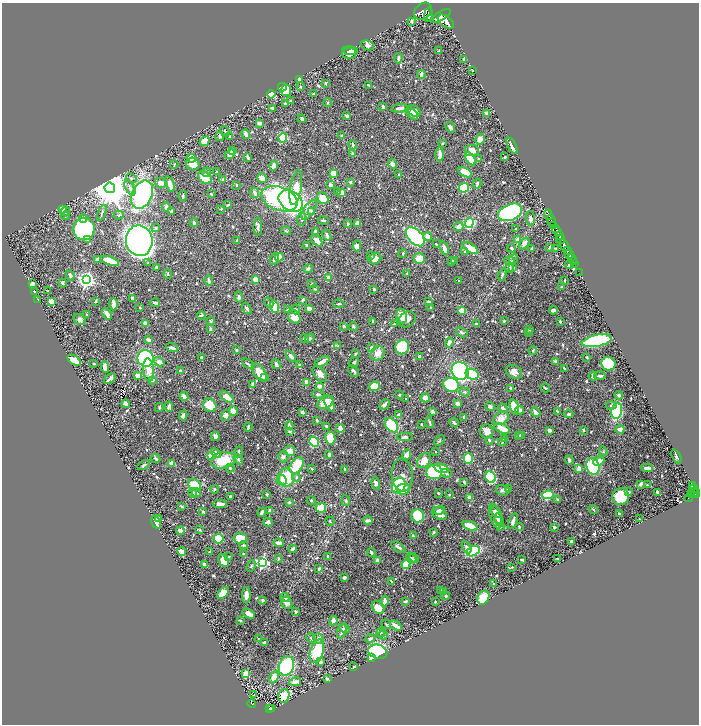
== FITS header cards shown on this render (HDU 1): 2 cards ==
NAXIS1  =                 1393
NAXIS2  =                 1444

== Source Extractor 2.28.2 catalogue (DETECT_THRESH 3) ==
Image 1393 x 1444 px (HDU 1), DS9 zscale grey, zoomed out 1/2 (1 PNG px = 2 x 2 image px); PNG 701 x 726 px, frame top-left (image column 1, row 1443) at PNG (2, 3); each listed source drawn as its Kron ellipse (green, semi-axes under 4 px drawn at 4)
Background 0.893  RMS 0.0097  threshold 0.0292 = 3 sigma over >= 5 px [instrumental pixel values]
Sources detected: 868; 27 cannot appear on this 1/2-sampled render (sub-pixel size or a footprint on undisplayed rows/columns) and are neither listed nor drawn; of the other 841, the 500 brightest by FLUX_AUTO listed and drawn (341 fainter detections omitted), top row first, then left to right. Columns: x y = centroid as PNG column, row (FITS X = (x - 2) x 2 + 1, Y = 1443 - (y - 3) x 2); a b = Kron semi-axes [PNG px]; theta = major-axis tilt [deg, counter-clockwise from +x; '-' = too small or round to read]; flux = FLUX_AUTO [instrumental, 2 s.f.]
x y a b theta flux
423 11 10 7 38 6700
428 15 7 3 80 3500
441 16 12 4 28 6800
431 18 4 3 - 1600
412 21 4 3 - 3.6
446 21 9 5 -36 8000
368 45 7 5 -18 5.6
350 50 7 4 -6 7.4
439 51 4 3 - 3
349 53 7 5 3 10
398 58 5 2 - 3.9
464 59 2 2 - 13
473 70 2 2 - 3.4
421 74 4 3 - 8.3
299 79 4 2 - 5.3
326 83 3 2 - 3
369 85 4 2 - 3.1
282 87 4 3 - 58
300 87 3 3 - 2.5
286 90 5 5 - 52
271 94 4 4 - 36
313 94 2 2 - 3.1
291 101 3 3 - 2.4
328 102 4 3 - 2
286 104 4 3 - 3.5
383 107 4 3 - 4.3
272 108 3 3 - 2.9
399 108 8 3 10 9.4
414 111 7 5 -40 12
487 113 3 2 - 15
412 114 7 3 -42 9.9
347 116 4 3 - 4.7
302 119 4 3 - 6.3
259 123 3 2 - 8.3
450 127 5 3 - 8.4
225 131 5 2 - 2.8
246 134 5 3 - 11
230 136 2 2 - 2.9
342 136 4 3 - 6.1
220 137 4 4 - 3.8
283 138 5 3 - 130
480 139 5 4 - 12
205 141 5 4 - 19
442 143 2 2 - 3.7
353 145 5 3 - 5
512 146 9 2 -64 8.3
232 150 3 2 - 6.7
472 150 7 5 7 18
230 154 6 3 41 16
353 154 4 3 - 6
440 154 7 3 89 12
248 157 4 2 - 5.9
505 157 3 2 - 2.8
191 158 5 4 - 31
470 159 7 4 -59 43
479 159 3 3 - 4
174 164 4 2 - 2.4
193 164 7 6 - 27
392 164 5 4 - 7.7
273 166 5 3 - 8.4
207 172 4 2 - 2.8
216 172 4 2 - 2.4
465 172 7 4 -29 38
333 173 3 3 - 35
398 175 3 2 - 2.8
205 177 7 5 -39 46
131 178 5 4 - 3.6
262 178 5 4 - 17
223 180 3 2 - 4.8
350 182 3 3 - 4.3
161 183 6 5 - 11
170 184 8 3 -69 20
477 184 5 3 - 3.3
236 185 2 2 - 3.6
331 185 3 3 - 7.9
110 188 5 5 - 8300
130 188 8 4 -61 7.7
296 188 17 5 80 42
464 188 5 4 - 120
338 191 3 3 - 2.1
255 193 5 3 - 10
341 193 4 3 - 22
211 194 3 2 - 3.6
142 195 15 10 64 570
183 196 5 2 - 3
323 198 6 5 - 35
279 199 19 11 -21 380
291 201 13 9 -35 530
228 205 3 2 - 3.1
166 207 4 3 - 7.7
63 209 3 2 - 10
221 209 2 2 - 5
309 210 11 5 56 10
171 211 3 3 - 4.3
311 211 4 3 - 2.3
65 212 5 3 - 2.8
510 212 13 8 23 600
102 213 8 2 68 2.7
119 215 5 3 - 2.7
548 215 5 2 - 2800
65 216 4 3 - 2.5
83 218 4 4 - 7.1
530 218 7 4 -86 7.9
302 219 7 4 87 5.6
323 220 5 3 - 2.6
551 220 6 2 -61 2000
194 223 4 3 - 4.3
358 223 3 3 - 16
469 223 5 4 - 150
348 224 3 2 - 6
554 226 3 2 - 340
258 227 9 3 -90 6.7
459 227 5 4 - 7.9
155 228 3 3 - 4.4
556 228 2 1 - 150
84 229 11 10 - 330
516 229 2 2 - 3.4
286 231 5 3 - 2.2
315 231 3 3 - 4.3
557 231 5 4 - 820
327 235 5 3 - 8.2
560 235 4 2 - 540
415 237 11 7 -45 240
428 237 5 3 - 17
561 239 4 3 - 1100
88 240 2 2 - 13
237 240 3 2 - 2.2
518 240 3 2 - 31
139 241 15 13 -81 2500
317 241 7 3 -45 21
524 243 6 3 55 8.3
436 244 4 3 - 2.5
306 245 3 2 - 4.7
564 245 6 2 -65 4000
357 246 5 4 - 11
549 247 4 2 - 2.1
444 248 7 3 -73 10
470 248 9 3 -31 36
512 248 4 2 - 4.9
532 249 3 2 - 5.8
556 249 3 2 - 2.8
567 250 2 2 - 610
465 251 3 2 - 2
403 254 4 2 - 2.7
569 254 4 2 - 1900
371 255 4 3 - 2.8
279 257 4 3 - 30
97 259 4 3 - 4.2
274 259 6 3 67 5.3
375 259 6 5 - 19
419 259 6 5 - 33
514 259 5 3 - 2.5
572 259 6 2 -69 340
454 260 3 2 - 3.3
510 260 5 3 - 2.5
110 261 10 3 -17 34
451 261 3 3 - 3.7
148 263 4 3 - 2.4
574 263 2 1 - 170
570 264 4 2 - 4.4
156 267 4 3 - 4
513 267 4 3 - 2.6
510 268 5 3 - 2.1
308 269 4 3 - 4.4
579 272 3 1 - 29
407 273 2 2 - 2.3
168 274 5 4 - 2.5
70 275 5 3 - 5.2
502 275 6 4 74 3.4
329 278 4 3 - 14
86 280 4 4 - 950
256 280 4 3 - 19
209 281 5 2 - 5
458 281 2 2 - 3
565 281 3 2 - 2.6
63 283 4 3 - 3.5
32 284 3 3 - 13
312 284 3 3 - 2.8
562 287 2 2 - 2.1
315 289 4 3 - 2.5
374 289 2 2 - 6
48 291 3 2 - 2.1
35 292 2 2 - 4.8
239 297 5 3 - 3.8
133 299 3 2 - 12
38 300 2 2 - 3.2
302 300 3 3 - 2.9
51 301 4 4 - 15
96 301 3 2 - 2.8
269 302 5 3 - 2.9
429 302 3 2 - 7
155 303 5 2 - 7.3
113 304 6 2 -88 14
339 304 5 2 - 3.4
275 307 6 4 -73 71
140 308 3 2 - 2.3
247 308 6 3 -54 3.9
430 308 3 2 - 3.5
309 309 3 3 - 11
287 310 2 2 - 2.4
295 310 5 3 - 2.3
553 310 4 3 - 6.8
462 311 3 3 - 23
86 314 2 2 - 2.2
107 314 6 3 -61 8.2
201 315 4 3 - 3.5
402 316 7 5 -79 23
294 317 7 5 -51 29
407 319 9 7 36 14
80 320 6 5 - 6.2
210 321 4 3 - 2.3
372 321 3 2 - 2
504 321 3 2 - 2.3
560 321 3 2 - 3
146 323 3 3 - 16
394 324 3 2 - 2.4
476 324 3 2 - 2.1
344 326 3 2 - 6.3
353 326 4 2 - 3
210 329 4 3 - 4
529 329 3 2 - 2.3
462 332 6 3 -32 3.7
529 333 3 3 - 2.4
310 338 5 4 - 3.1
305 339 4 3 - 2.3
149 340 3 2 - 8.3
597 341 15 5 12 210
449 342 5 3 - 10
338 346 4 4 - 2
402 347 7 6 - 160
172 348 6 3 -18 7.6
372 348 4 3 - 8.8
236 350 3 2 - 3.9
533 350 4 3 - 2.6
378 353 8 6 38 18
355 354 3 2 - 2.6
291 356 6 3 -47 8
420 356 3 2 - 7.2
202 357 3 2 - 2.6
587 357 3 3 - 2.5
146 358 8 8 - 230
74 360 8 4 -33 21
159 362 5 4 - 12
322 362 8 3 30 20
354 362 5 3 - 3.5
556 362 4 2 - 9.5
94 364 3 2 - 2.5
248 364 7 3 -31 4.2
276 364 5 3 - 7.6
608 364 7 6 - 100
299 365 4 3 - 2.9
105 367 6 3 -85 11
564 368 3 2 - 3.8
149 370 11 5 -84 22
181 371 3 2 - 7.1
353 371 7 3 -49 4
460 371 9 8 - 430
259 372 10 5 -57 31
514 372 8 6 -27 16
320 374 9 5 -52 14
472 374 7 5 -21 86
138 375 3 2 - 19
593 376 4 3 - 7.9
600 376 6 3 3 4.3
110 378 7 2 40 9.1
264 378 4 3 - 2.9
152 380 3 3 - 7.1
307 382 4 3 - 17
253 384 4 3 - 15
451 385 8 7 - 160
319 386 4 3 - 14
374 386 5 4 - 31
511 388 2 2 - 4.8
545 388 5 3 - 3.5
465 392 5 4 - 3.3
318 394 6 3 -4 3.8
400 395 2 2 - 3
619 395 4 3 - 7.4
184 396 5 3 - 13
227 397 8 4 -34 22
425 398 5 4 - 9.8
406 399 2 2 - 2.1
325 402 9 5 33 45
329 403 9 4 -70 17
126 404 4 3 - 11
458 404 3 3 - 11
210 405 7 6 - 44
384 405 6 3 47 6.1
611 405 5 3 - 4.6
490 406 5 4 - 6.4
169 407 5 3 - 13
514 407 8 4 -72 42
159 408 4 2 - 3
503 408 5 3 - 8
520 410 4 3 - 11
233 411 5 4 - 18
432 411 2 2 - 17
617 411 8 5 77 130
302 412 4 3 - 4.9
536 412 5 3 - 11
558 412 4 2 - 2.8
399 414 3 3 - 4.5
569 414 4 3 - 4.5
183 415 5 3 - 6.7
226 415 6 4 73 14
464 418 3 2 - 4.5
501 418 8 6 35 21
317 420 4 2 - 2.3
430 423 5 2 - 2.8
454 423 5 3 - 4.4
421 424 2 2 - 6
289 425 4 3 - 8.4
391 425 8 5 -50 110
326 426 3 2 - 4.1
248 427 4 2 - 3.3
502 428 9 3 -26 42
340 429 4 3 - 14
620 429 4 3 - 12
549 430 4 3 - 5.7
583 430 3 2 - 2.3
289 431 3 3 - 3.3
487 431 7 6 - 12
521 435 3 3 - 4.3
215 436 5 4 - 5.7
519 436 3 3 - 9.3
405 437 8 4 2 5.5
330 438 6 5 - 61
504 438 3 3 - 4.2
439 440 6 3 45 2.1
489 440 3 2 - 2.7
314 442 5 3 - 100
502 442 4 2 - 3.1
289 451 5 5 - 18
603 451 5 4 - 2.5
239 452 5 2 - 3.1
436 452 2 2 - 2.2
216 453 6 4 -40 9.5
329 454 3 3 - 8.5
407 455 5 3 - 15
211 456 4 4 - 41
677 456 7 2 -61 4.8
283 457 5 5 - 6.1
156 458 5 3 - 4.4
468 458 5 4 - 71
238 459 6 3 -55 4.7
223 460 12 8 13 69
569 460 5 3 - 3.4
424 461 8 6 57 26
599 461 6 3 24 21
172 463 3 2 - 28
144 465 7 3 32 3.4
296 465 9 6 54 63
593 466 8 6 -73 140
230 468 4 3 - 3.9
441 468 7 4 -13 28
579 468 3 3 - 15
647 468 6 2 -4 9.9
312 469 3 2 - 2.4
345 469 3 2 - 2.5
434 472 8 7 - 200
446 473 5 3 - 3.1
402 475 16 10 -85 13
296 477 4 4 - 3.1
490 477 6 5 - 160
286 478 9 7 -90 80
282 480 5 5 - 8.1
464 482 3 2 - 3.8
376 483 6 4 -77 10
641 484 3 2 - 8
194 485 7 5 -38 61
647 485 2 2 - 2.2
399 486 8 6 62 150
692 486 4 2 - 260
214 489 4 3 - 2.6
403 489 7 5 6 29
508 489 2 2 - 3.5
694 489 4 2 - 300
503 490 7 5 -17 5.8
628 492 3 3 - 7.7
693 492 7 2 48 310
193 493 4 3 - 4.3
197 493 4 3 - 4.8
438 493 2 2 - 3.2
657 493 3 2 - 9.6
449 494 2 2 - 2
691 494 3 2 - 270
696 494 5 2 - 720
267 495 3 2 - 2.1
548 495 6 4 8 160
230 496 2 2 - 3.8
621 497 9 8 - 62
469 498 3 3 - 16
688 498 4 1 - 38
558 499 3 2 - 4
311 500 4 3 - 2.5
346 501 5 4 - 4
289 502 3 2 - 5.6
220 504 7 3 1 13
182 506 4 2 - 3.1
321 508 5 4 - 63
593 509 5 2 - 2
270 510 2 2 - 14
440 510 6 3 22 7.3
203 511 2 2 - 4.2
262 512 4 2 - 9.9
496 512 6 3 -54 3.1
440 513 8 5 -38 14
619 514 3 2 - 7.5
418 516 6 6 - 87
495 516 13 5 -73 14
158 518 2 2 - 3.1
639 519 2 2 - 3.4
368 520 5 2 - 6.6
499 520 6 3 -71 12
330 521 5 3 - 2.1
513 521 8 3 70 7.4
268 522 5 3 - 5.6
156 523 7 4 -64 10
470 526 8 4 -19 27
500 526 4 3 - 2
519 527 3 2 - 3.9
554 527 3 3 - 4.1
200 530 3 3 - 2.7
180 531 4 3 - 11
434 532 4 3 - 2.5
413 536 3 2 - 5.2
240 538 7 5 -7 50
219 539 5 5 - 81
571 541 3 2 - 8.7
279 543 5 3 - 11
243 545 4 3 - 2.8
398 547 8 3 -37 6
467 547 6 4 -62 7.4
293 549 4 3 - 11
473 551 7 4 29 140
182 552 4 4 - 17
209 552 2 2 - 2.1
371 553 4 3 - 4
243 554 3 2 - 2.2
328 556 3 2 - 7.8
229 557 4 3 - 2.6
278 558 3 3 - 3.7
411 558 6 4 -41 7.3
414 558 5 3 - 2.1
558 558 4 2 - 2.1
521 560 3 2 - 3.8
224 561 6 5 - 22
378 561 3 3 - 11
262 562 4 4 - 390
406 564 4 4 - 56
204 565 4 3 - 11
251 566 6 3 69 2.8
512 567 3 2 - 2
319 569 2 2 - 16
344 577 3 2 - 7.4
391 581 4 2 - 2.7
493 584 2 2 - 3.6
441 591 4 3 - 2.3
444 592 3 2 - 3.2
223 593 7 4 46 27
246 595 8 4 89 12
446 596 4 3 - 2.5
285 597 5 3 - 3.8
483 597 7 5 62 61
263 600 3 3 - 4.3
385 601 6 3 78 13
405 601 3 2 - 4.5
435 602 2 2 - 2.8
287 603 6 5 - 14
378 607 7 5 -49 26
295 611 4 3 - 3.1
248 614 6 4 -30 16
240 620 4 2 - 3.2
333 621 5 4 - 8.5
386 624 5 3 - 2.1
396 626 6 2 -35 20
345 628 5 3 - 3.6
342 631 8 4 75 8.7
381 633 4 4 - 2.7
383 635 4 4 - 2.9
258 638 3 3 - 2.3
311 638 5 3 - 2
319 638 6 4 -50 6.2
370 639 5 3 - 5.6
265 643 3 3 - 7.6
317 651 12 6 72 100
378 652 9 7 -18 370
371 658 4 3 - 8.2
320 662 3 3 - 4.6
286 666 10 7 71 280
354 667 2 2 - 2.6
246 673 3 3 - 43
274 677 6 4 61 25
327 679 3 2 - 4.3
295 682 6 3 11 18
253 695 2 1 - 3.8
284 696 7 5 70 50
252 704 4 2 - 96
269 709 4 3 - 210
272 709 2 1 - 20
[341 fainter detections neither listed nor drawn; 27 sub-pixel or undisplayed-footprint detections neither listed nor drawn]